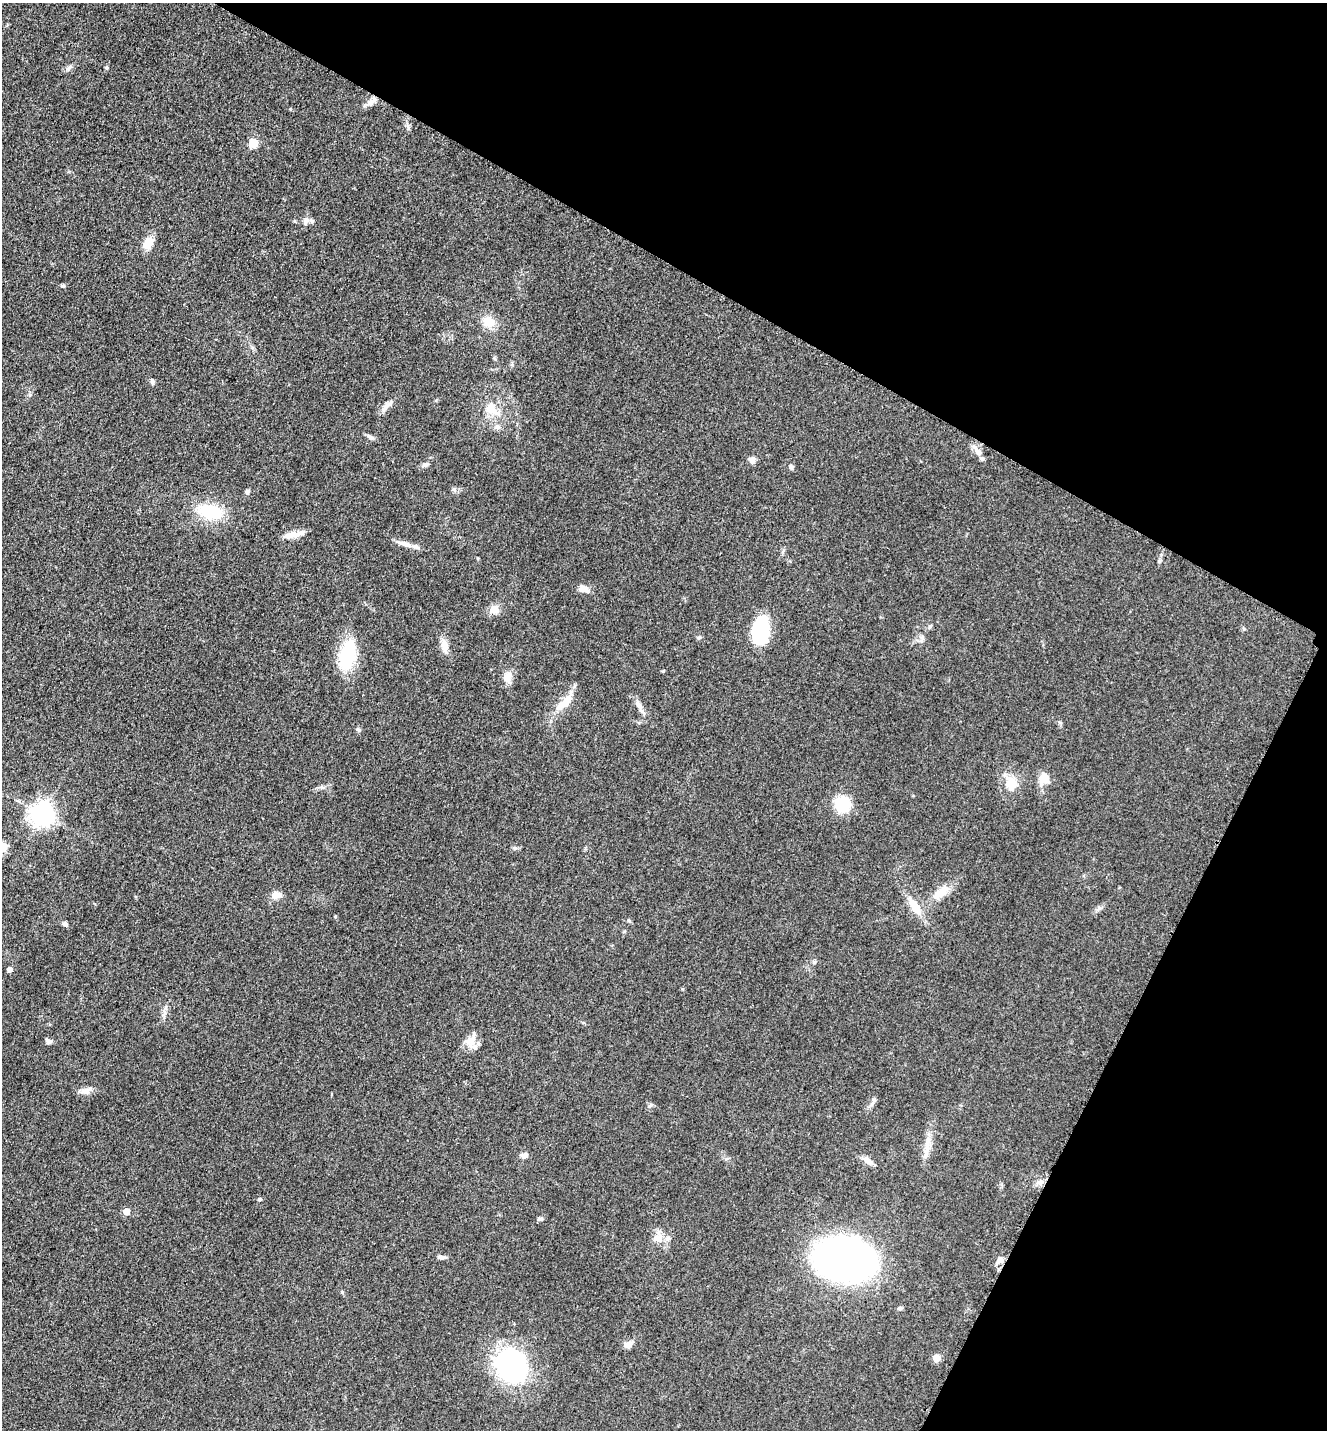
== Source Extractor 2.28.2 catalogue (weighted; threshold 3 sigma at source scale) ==
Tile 8 of 4 x 4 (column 4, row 2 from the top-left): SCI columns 4274-5598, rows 2900-4327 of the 5806 x 5775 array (HDU 1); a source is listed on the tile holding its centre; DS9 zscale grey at full resolution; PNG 1329 x 1432 px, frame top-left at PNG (2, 3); no overlay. Shown black and unused: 27% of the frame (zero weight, under 3 of 5 exposures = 4% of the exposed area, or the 3 px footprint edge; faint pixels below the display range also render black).
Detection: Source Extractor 2.28.2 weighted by HDU 2 'WHT'; one run over the whole footprint, this tile lists its part. Background 0.0636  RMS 0.006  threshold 0.0272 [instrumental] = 3 sigma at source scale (4.5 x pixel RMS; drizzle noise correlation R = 1.50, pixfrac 1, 0.05/0.05 arcsec/px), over >= 5 px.
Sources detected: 74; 6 inside a brighter listed object's ellipse — not listed separately; the other 68 listed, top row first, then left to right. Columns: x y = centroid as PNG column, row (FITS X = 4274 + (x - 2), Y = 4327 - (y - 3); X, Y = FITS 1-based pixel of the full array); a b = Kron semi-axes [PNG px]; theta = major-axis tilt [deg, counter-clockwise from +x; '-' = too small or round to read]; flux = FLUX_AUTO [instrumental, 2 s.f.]
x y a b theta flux
69 68 9 5 52 1.7
106 68 4 4 - 1.1
372 101 16 6 39 3.9
408 127 8 4 -89 1.3
253 143 9 9 - 6.5
306 221 12 6 76 2.5
312 221 7 5 89 1.2
148 243 13 9 65 8.8
63 286 6 5 - 1.1
489 322 15 12 -21 8.7
152 381 7 5 -87 1.5
386 406 21 5 43 3.4
490 406 19 12 57 7.4
498 427 8 6 45 1.9
370 437 10 6 -34 1.9
978 452 13 7 -38 3.7
752 460 9 7 72 2.7
425 465 11 5 15 1.6
791 467 7 4 -75 1.3
454 489 6 5 - 1.3
247 492 6 5 - 1.3
210 512 25 15 -10 28
291 535 20 8 10 5.6
405 544 21 6 -15 4.6
584 589 12 8 -17 4
494 609 12 10 35 5.2
930 626 6 5 - 1.1
761 630 27 15 84 41
699 638 8 4 0 0.93
921 639 13 4 88 1.8
444 645 15 9 -77 4.8
347 655 36 19 75 29
507 677 15 10 -86 5.9
566 702 17 9 63 8.7
639 705 13 7 -59 3.6
359 730 7 5 -3 1.1
1043 779 17 14 55 7
1011 783 23 15 -85 10
842 804 15 14 - 22
42 814 8 7 - 500
941 892 27 10 45 9.5
276 895 13 9 2 4.2
915 907 22 11 -56 10
335 916 4 4 - 0.57
629 921 5 5 - 0.84
65 924 7 5 -33 1.7
814 962 7 4 -1 0.96
9 970 5 4 - 3
48 1041 9 5 -27 1.8
470 1041 15 13 33 6.6
86 1091 16 8 24 3.9
874 1101 11 5 64 2.1
650 1106 8 5 47 1.3
927 1147 22 6 85 6.1
524 1155 9 7 23 2.5
868 1161 13 7 -33 3.8
1040 1182 10 5 26 2.4
259 1199 4 4 - 1.4
126 1212 6 6 - 5.7
540 1219 7 5 18 1.3
658 1238 15 9 -38 5.9
442 1257 11 5 -1 1.8
845 1259 36 25 -10 390
1000 1260 13 6 32 2.6
900 1308 6 5 - 1.1
628 1345 9 7 21 4.2
936 1358 5 5 - 12
511 1366 28 24 -58 120
Unlisted compact peaks at least as high as the median listed source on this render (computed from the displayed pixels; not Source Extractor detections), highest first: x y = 663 671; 515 848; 342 1292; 163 1015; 322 787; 1244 629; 682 989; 1099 908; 1060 723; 30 395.